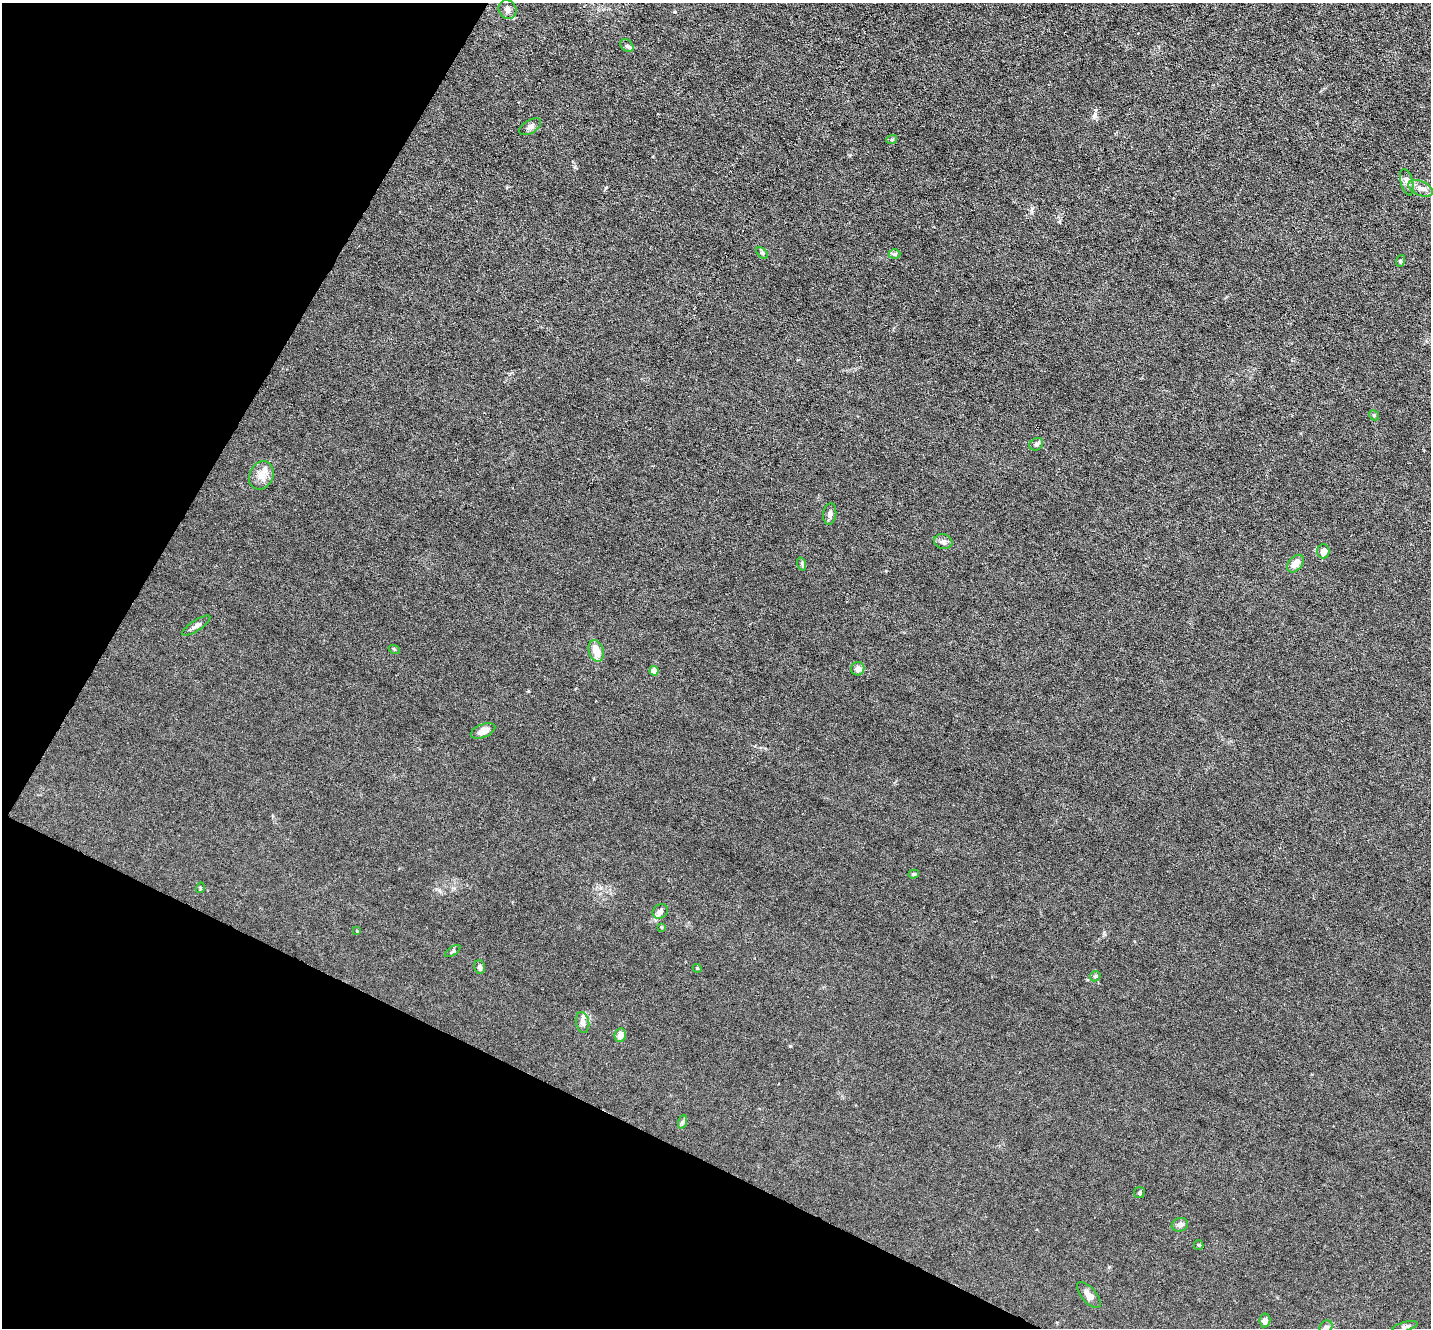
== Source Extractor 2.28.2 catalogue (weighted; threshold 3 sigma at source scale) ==
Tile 9 of 4 x 4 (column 1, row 3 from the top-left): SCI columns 1-1429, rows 1469-2794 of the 5715 x 5726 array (HDU 1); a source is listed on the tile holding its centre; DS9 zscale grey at full resolution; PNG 1433 x 1330 px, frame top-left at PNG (2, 3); each listed source drawn as its Kron ellipse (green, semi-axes under 4 px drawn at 4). Shown black and unused: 25% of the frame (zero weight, under 3 of 6 exposures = <1% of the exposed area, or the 3 px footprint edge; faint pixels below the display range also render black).
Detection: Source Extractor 2.28.2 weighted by HDU 2 'WHT'; one run over the whole footprint, this tile lists its part. Background 0.0146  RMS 0.0037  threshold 0.0151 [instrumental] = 3 sigma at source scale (4.09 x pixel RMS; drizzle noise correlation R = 1.36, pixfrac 0.8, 0.05/0.05 arcsec/px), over >= 5 px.
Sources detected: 44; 2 inside a brighter listed object's ellipse — not listed separately; the other 42 listed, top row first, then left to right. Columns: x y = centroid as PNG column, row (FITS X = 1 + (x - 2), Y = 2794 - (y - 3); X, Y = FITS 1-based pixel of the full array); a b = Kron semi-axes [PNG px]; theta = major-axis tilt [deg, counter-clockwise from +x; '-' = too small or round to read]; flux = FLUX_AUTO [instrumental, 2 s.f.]
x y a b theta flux
507 9 10 8 -58 1.8
627 46 7 5 -41 0.79
530 127 12 6 32 1.4
892 139 5 3 - 0.38
1407 182 13 6 -75 1.4
1420 188 13 7 -23 2
762 253 7 4 -45 0.56
894 254 6 5 - 0.65
1400 261 6 4 72 0.37
1374 415 5 4 - 0.47
1036 444 7 6 - 0.77
261 475 14 12 63 3.4
830 514 11 6 83 1.3
943 542 9 7 -16 1.1
1323 551 7 6 - 2.2
802 564 7 4 -72 0.53
1295 564 10 6 49 2.7
196 626 16 5 33 1.3
394 649 6 3 -19 0.31
596 651 11 7 -72 4.6
858 669 7 6 - 1.7
654 671 5 4 - 4.9
483 731 13 6 21 2.8
914 874 5 4 - 0.54
200 888 5 3 - 0.29
660 911 8 6 42 1.4
661 927 4 3 - 0.32
357 931 4 3 - 0.28
453 951 9 3 34 0.55
480 967 7 5 -76 0.92
697 968 4 3 - 0.31
1095 976 6 4 47 0.5
582 1022 10 6 -78 1.5
620 1035 7 5 80 2.4
682 1122 7 4 70 0.6
1139 1193 5 5 - 0.59
1180 1225 8 6 18 1.5
1199 1245 5 4 - 0.38
1089 1295 16 7 -49 2.2
1265 1320 7 5 82 1.2
1405 1326 13 4 14 0.93
1326 1327 7 5 43 0.76
Unlisted compact peaks at least as high as the median listed source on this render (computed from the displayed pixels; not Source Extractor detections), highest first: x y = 790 1046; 1095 114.